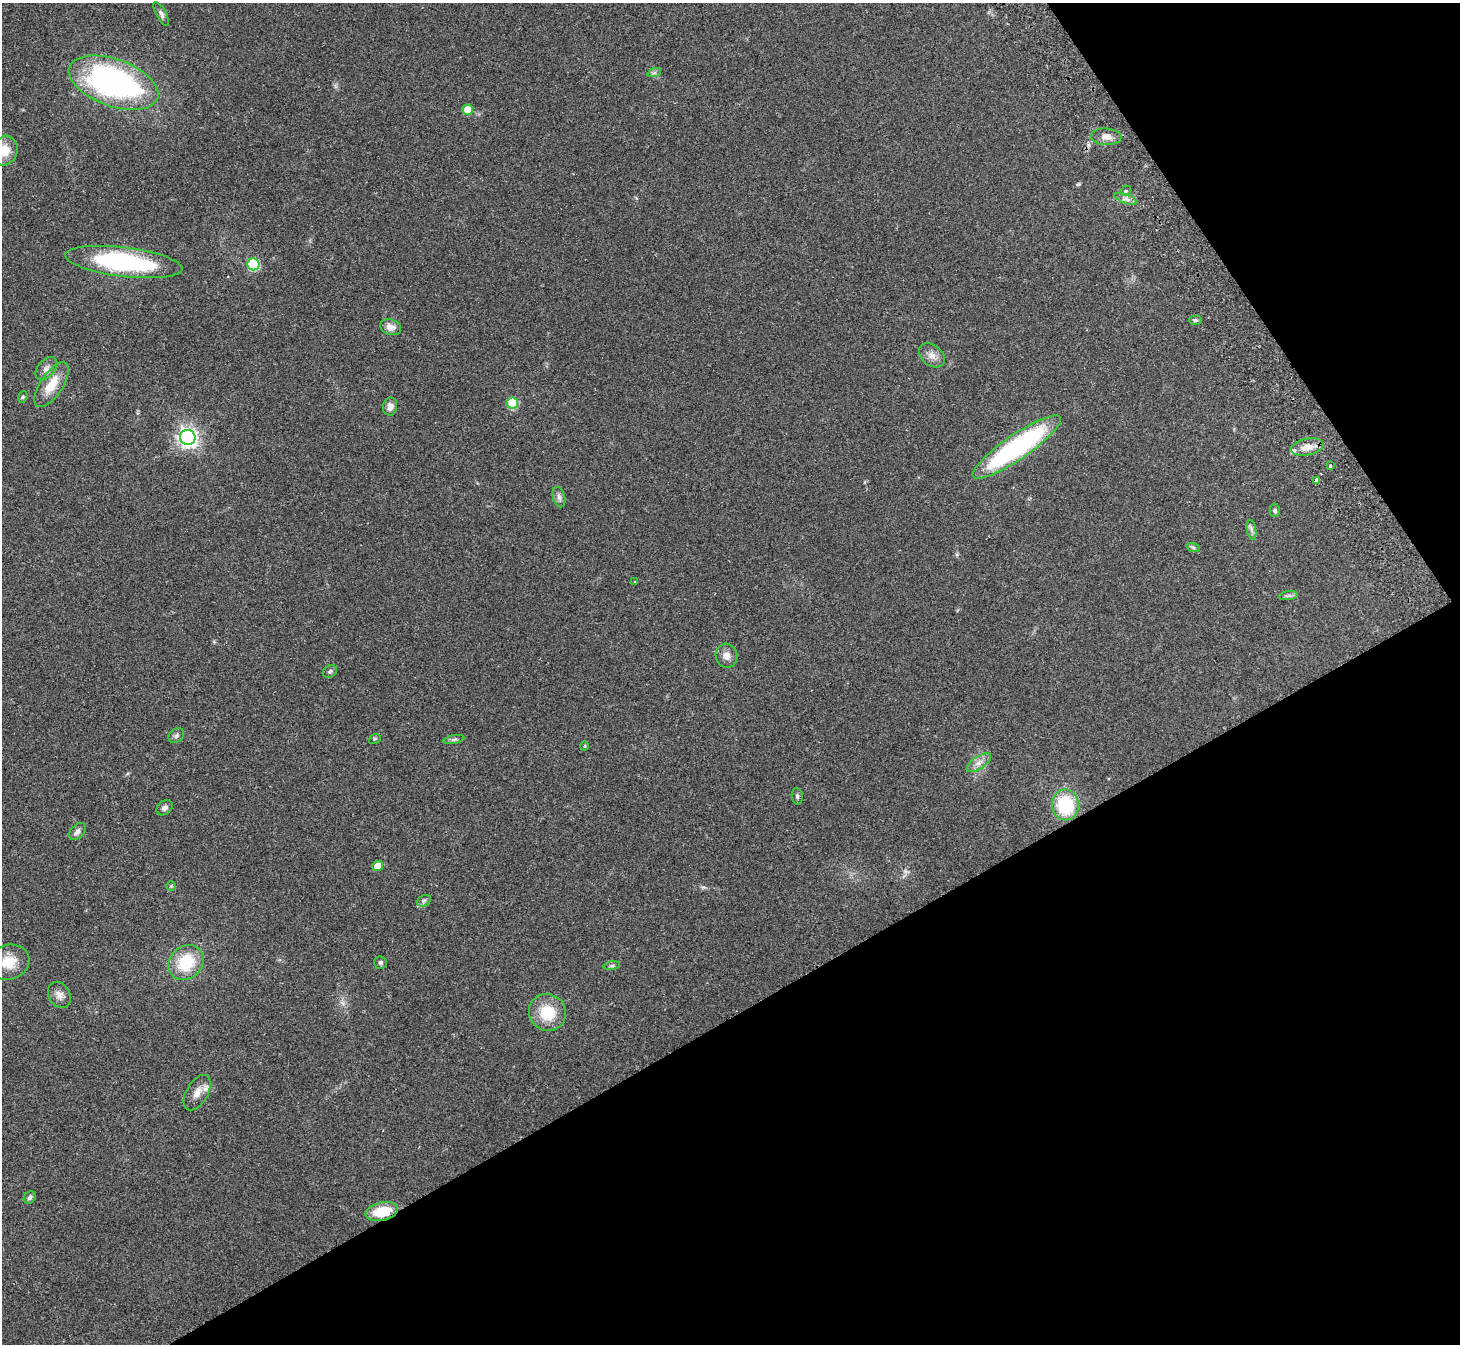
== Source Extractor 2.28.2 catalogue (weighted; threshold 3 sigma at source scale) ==
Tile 12 of 4 x 4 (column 4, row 3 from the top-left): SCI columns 4423-5880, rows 1538-2879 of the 5934 x 5893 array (HDU 1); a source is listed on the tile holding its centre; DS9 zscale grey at full resolution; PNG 1462 x 1346 px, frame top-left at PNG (2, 3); each listed source drawn as its Kron ellipse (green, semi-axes under 4 px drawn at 4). Shown black and unused: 31% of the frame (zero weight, under 2 of 3 exposures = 3% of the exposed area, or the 3 px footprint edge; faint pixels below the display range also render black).
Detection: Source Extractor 2.28.2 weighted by HDU 2 'WHT'; one run over the whole footprint, this tile lists its part. Background 0.141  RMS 0.0088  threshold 0.0394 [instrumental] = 3 sigma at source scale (4.5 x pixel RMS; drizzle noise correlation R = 1.50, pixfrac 1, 0.05/0.05 arcsec/px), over >= 5 px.
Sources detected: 53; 1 inside a brighter listed object's ellipse — not listed separately; the other 52 listed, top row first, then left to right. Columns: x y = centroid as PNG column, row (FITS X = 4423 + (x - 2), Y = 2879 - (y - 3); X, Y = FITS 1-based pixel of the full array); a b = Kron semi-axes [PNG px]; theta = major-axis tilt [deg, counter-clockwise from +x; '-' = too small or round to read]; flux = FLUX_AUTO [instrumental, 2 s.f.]
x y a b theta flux
161 14 13 5 -61 2.6
654 73 7 4 18 1.7
113 83 47 23 -20 230
468 110 5 5 - 16
1106 137 15 8 -3 6.3
5 151 15 12 74 15
1126 191 5 4 - 1.5
1126 199 12 4 -19 3.6
124 262 59 14 -7 120
253 264 6 6 - 77
1195 320 6 4 0 1.5
391 327 11 7 -20 6.4
932 355 14 10 -39 6.5
46 369 13 8 49 4.5
52 385 26 11 56 18
23 397 6 4 68 1.2
512 403 5 5 - 43
390 407 9 7 78 5.7
188 438 7 7 - 460
1017 447 53 12 34 170
1307 447 17 8 12 9.6
1330 466 4 4 - 1.3
1317 480 4 4 - 5.4
559 497 10 6 -75 2.9
1275 510 6 5 - 1.8
1251 530 10 4 -81 2.6
1193 547 7 4 -19 1.6
635 582 3 3 - 0.77
1289 596 9 4 8 2.1
726 656 12 11 - 6
330 671 7 6 - 2
176 736 8 6 39 2.3
375 739 6 4 22 1.2
454 739 10 4 12 1.7
585 746 5 3 - 0.96
979 763 14 6 34 5.3
797 796 8 5 -81 1.9
1065 805 15 13 -83 53
165 808 9 6 39 3.2
77 832 10 6 45 3.8
378 866 5 5 - 14
171 886 5 5 - 1.2
424 901 7 5 31 2
9 962 21 17 15 19
186 962 19 16 44 34
380 963 6 6 - 1.9
612 966 8 4 8 1.6
59 995 14 10 -58 5.6
547 1012 19 18 - 27
197 1093 19 10 59 9.3
30 1197 6 5 - 2
382 1212 16 9 12 25
Overlapping masked pixels (flux is a lower limit): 2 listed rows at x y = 1317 480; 382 1212
Isophote crosses this tile's border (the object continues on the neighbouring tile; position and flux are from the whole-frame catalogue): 1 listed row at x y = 5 151